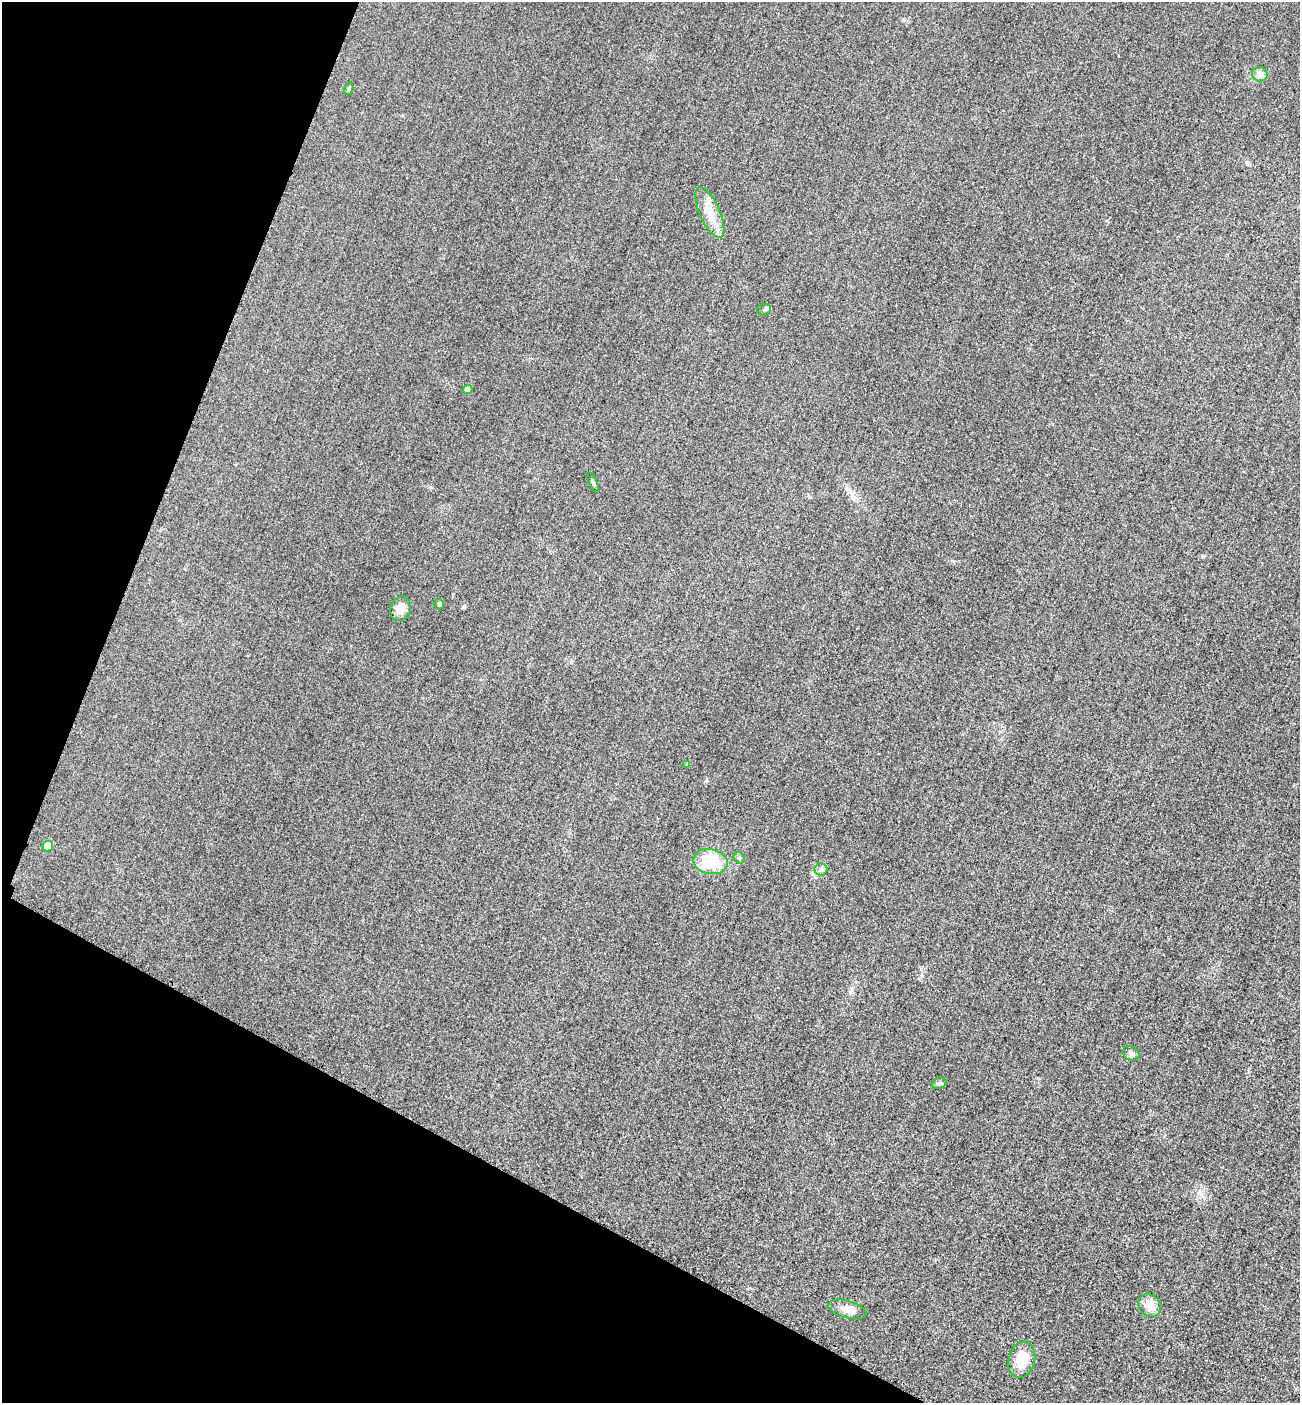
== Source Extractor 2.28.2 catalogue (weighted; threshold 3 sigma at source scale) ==
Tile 9 of 4 x 4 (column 1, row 3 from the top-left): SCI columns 305-1602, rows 1427-2827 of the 5667 x 5654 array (HDU 1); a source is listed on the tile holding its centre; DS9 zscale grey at full resolution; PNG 1302 x 1405 px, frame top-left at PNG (2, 2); each listed source drawn as its Kron ellipse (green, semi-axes under 4 px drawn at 4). Shown black and unused: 22% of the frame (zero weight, under 3 of 4 exposures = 3% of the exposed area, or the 3 px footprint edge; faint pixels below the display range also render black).
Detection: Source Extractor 2.28.2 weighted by HDU 2 'WHT'; one run over the whole footprint, this tile lists its part. Background 0.0584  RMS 0.017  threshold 0.0756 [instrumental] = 3 sigma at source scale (4.5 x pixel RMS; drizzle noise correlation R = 1.50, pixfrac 1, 0.05/0.05 arcsec/px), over >= 5 px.
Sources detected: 18; all 18 listed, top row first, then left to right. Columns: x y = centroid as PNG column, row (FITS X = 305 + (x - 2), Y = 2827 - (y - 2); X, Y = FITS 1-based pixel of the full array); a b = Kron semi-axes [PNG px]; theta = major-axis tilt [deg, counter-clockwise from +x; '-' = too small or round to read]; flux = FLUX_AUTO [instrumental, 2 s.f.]
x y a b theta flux
1260 74 7 7 - 13
349 89 7 4 70 2.2
710 212 27 10 -66 27
764 310 7 5 19 3.3
468 389 5 4 - 14
593 483 10 3 -67 2.8
439 604 5 5 - 3.9
400 609 12 10 73 16
687 764 4 3 - 2.6
48 846 5 5 - 37
739 858 6 5 - 2.9
710 861 17 12 -11 69
821 869 6 6 - 4.4
1131 1054 9 6 -29 5.4
939 1083 7 5 21 3.3
1150 1305 12 10 -48 21
847 1309 19 8 -15 15
1022 1360 18 13 74 39
Unlisted compact peaks at least as high as the median listed source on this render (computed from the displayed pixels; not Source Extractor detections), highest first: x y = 464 606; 706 781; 1203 556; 1246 162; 953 561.